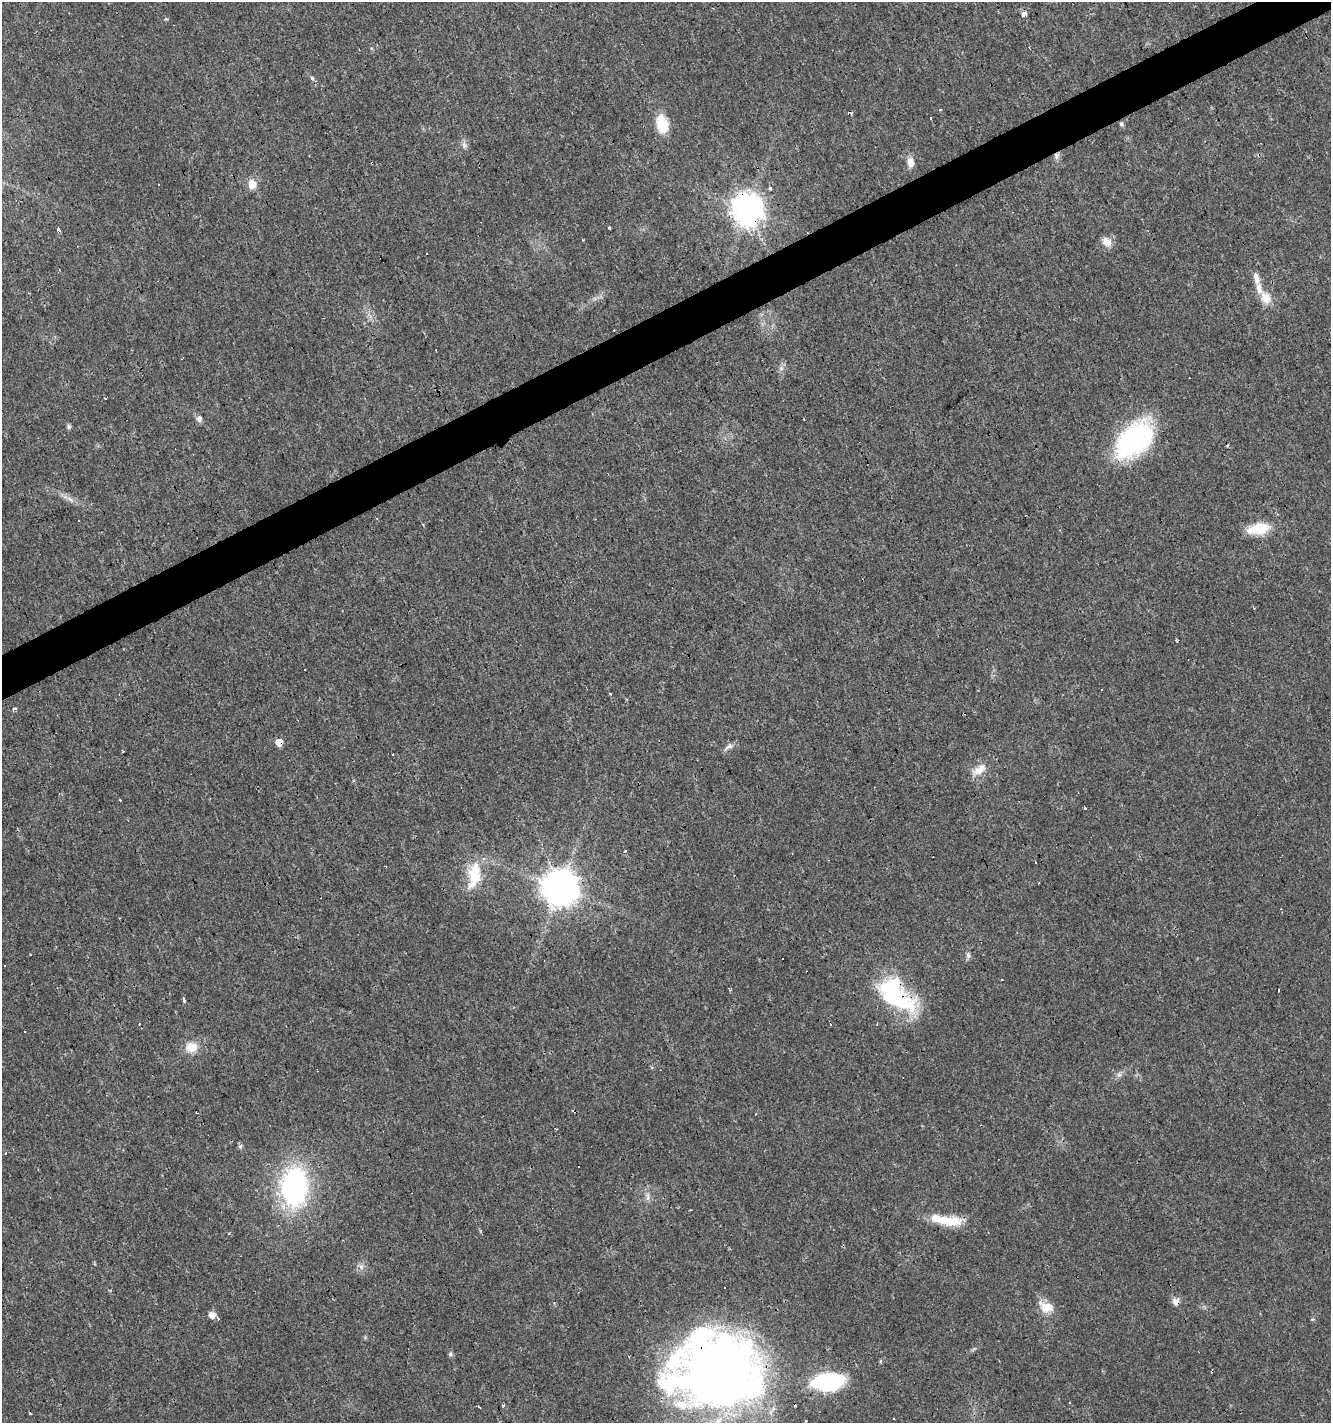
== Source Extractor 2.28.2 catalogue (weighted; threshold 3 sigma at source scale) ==
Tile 10 of 4 x 4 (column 2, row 3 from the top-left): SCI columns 1476-2804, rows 1421-2841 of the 5550 x 5682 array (HDU 1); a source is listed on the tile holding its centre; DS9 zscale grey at full resolution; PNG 1333 x 1425 px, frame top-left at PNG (2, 2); no overlay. Shown black and unused: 3% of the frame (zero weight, under 3 of 4 exposures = <1% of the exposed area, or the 3 px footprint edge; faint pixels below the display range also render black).
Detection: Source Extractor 2.28.2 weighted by HDU 2 'WHT'; one run over the whole footprint, this tile lists its part. Background 0.0143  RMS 0.0028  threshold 0.0127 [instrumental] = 3 sigma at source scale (4.5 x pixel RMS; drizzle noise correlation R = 1.50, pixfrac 1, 0.0396/0.0396 arcsec/px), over >= 5 px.
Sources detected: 91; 2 inside a brighter object's white glare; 26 cosmic-ray / hot-pixel residue — not listed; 2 inside a brighter listed object's ellipse — not listed separately; the other 61 listed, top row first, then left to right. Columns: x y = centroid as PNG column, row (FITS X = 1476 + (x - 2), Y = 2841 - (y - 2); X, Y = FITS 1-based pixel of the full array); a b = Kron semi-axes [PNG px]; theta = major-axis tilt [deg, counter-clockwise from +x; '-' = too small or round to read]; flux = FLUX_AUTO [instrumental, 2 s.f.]
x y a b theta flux
1024 14 6 5 - 1.1
312 78 9 3 -45 0.55
940 110 3 2 - 0.3
850 113 5 3 - 0.78
662 124 21 13 -78 7.2
1121 124 6 5 - 0.62
464 145 9 8 - 1.2
1056 156 9 7 84 1.1
910 162 13 8 -81 2.2
252 184 11 10 - 2.8
770 188 4 4 - 0.71
747 209 10 9 - 450
609 227 3 3 - 3.3
59 229 4 3 - 1.1
1107 242 13 10 -38 2.5
1256 278 15 6 -78 2
1266 298 17 13 -60 4
781 368 7 5 -46 0.69
199 419 8 7 - 1.2
69 427 7 5 89 0.56
1134 439 48 29 46 38
70 499 12 5 -39 1.3
1259 528 25 12 10 8.5
1254 608 3 3 - 0.26
305 670 3 3 - 1.2
1102 689 3 2 - 0.24
610 694 3 3 - 0.25
14 709 4 3 - 0.78
279 742 5 5 - 4.7
728 747 15 6 28 1.2
979 770 21 11 35 3.7
1085 808 3 3 - 13
625 851 3 3 - 0.82
1035 862 3 3 - 1.1
386 866 2 2 - 0.19
474 875 40 17 81 9.5
560 887 10 10 - 660
30 954 3 3 - 0.74
968 955 9 6 -80 0.76
782 958 3 2 - 0.42
1278 991 3 3 - 1.1
184 999 5 3 - 2.9
899 1000 54 21 -26 25
191 1047 14 12 4 4.3
1119 1074 7 6 - 0.81
240 1146 7 5 69 0.58
294 1187 32 21 87 60
647 1196 15 5 -86 1.4
948 1221 33 12 -6 8.3
361 1267 8 6 -70 1.1
724 1288 3 3 - 1.8
1176 1302 9 8 - 1.7
1045 1307 17 14 -50 4.1
212 1315 6 6 - 2.2
450 1354 7 5 62 0.51
715 1371 93 74 -3 260
829 1382 23 12 5 43
1069 1402 3 2 - 0.33
503 1405 3 3 - 1.8
479 1407 3 3 - 7.8
805 1421 3 3 - 0.53
Overlapping masked pixels (flux is a lower limit): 6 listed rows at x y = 1056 156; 747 209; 279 742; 899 1000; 1176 1302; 715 1371
Isophote crosses this tile's border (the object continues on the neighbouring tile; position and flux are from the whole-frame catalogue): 1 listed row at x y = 715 1371